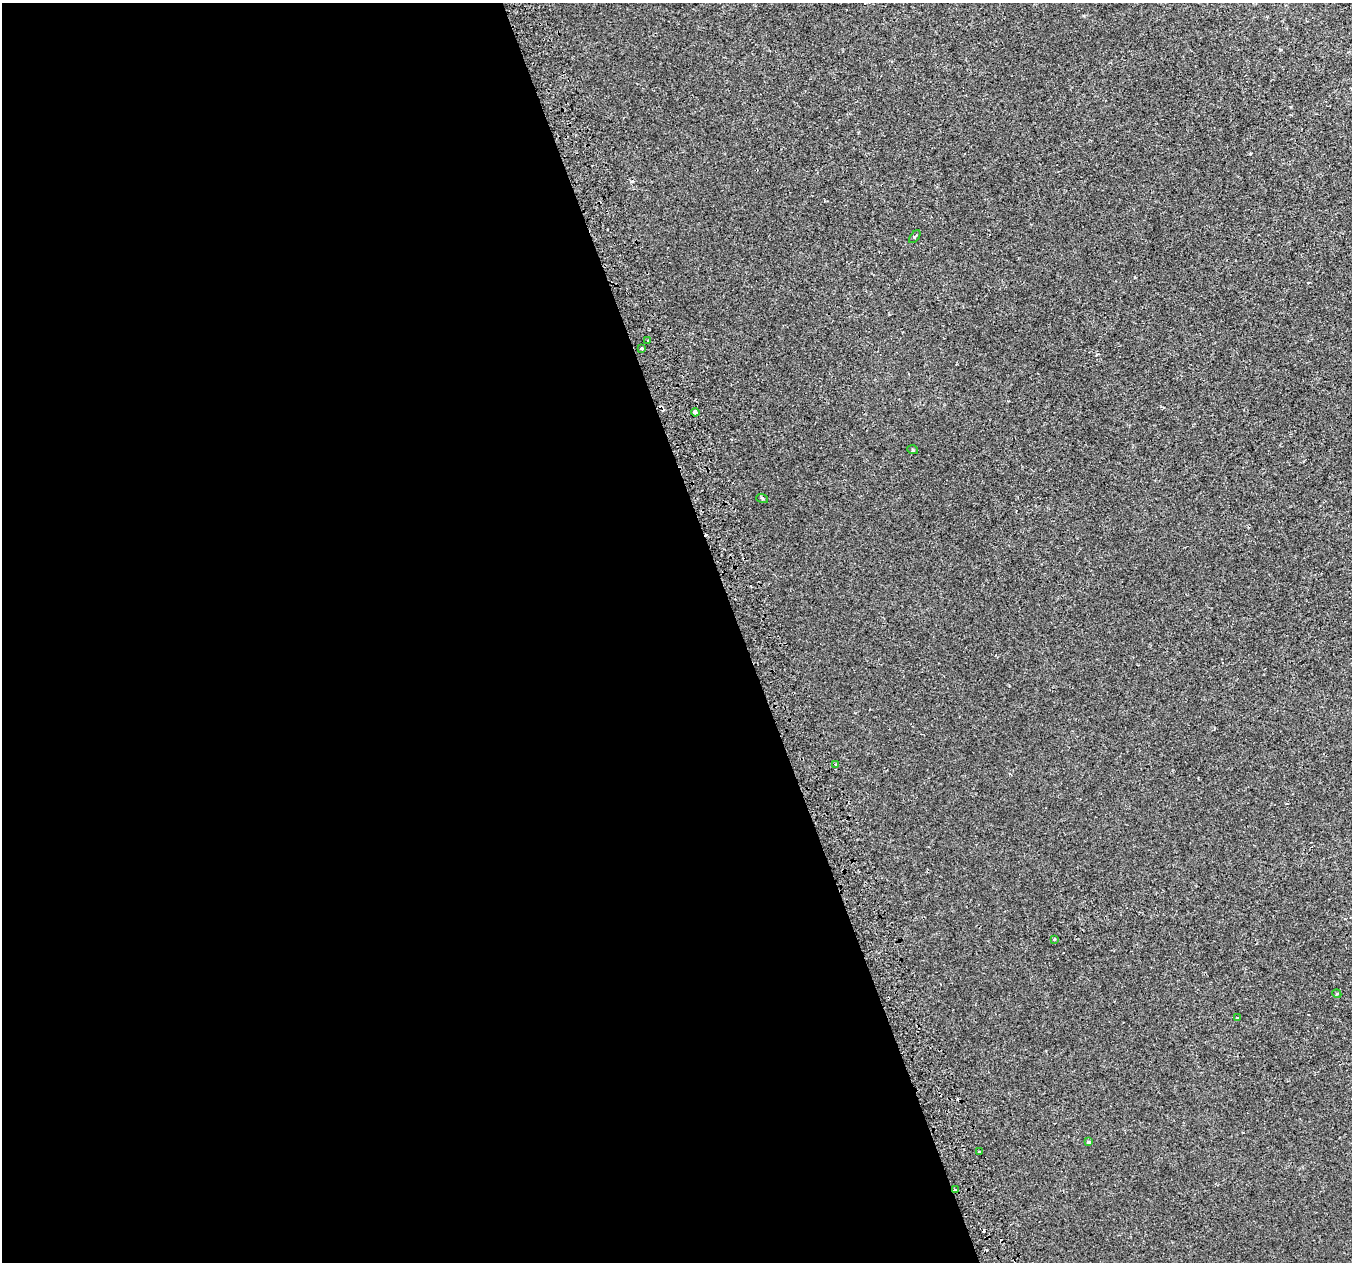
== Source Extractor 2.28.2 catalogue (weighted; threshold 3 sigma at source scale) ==
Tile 9 of 4 x 4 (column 1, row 3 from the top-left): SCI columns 43-1392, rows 1395-2654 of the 5483 x 5253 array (HDU 1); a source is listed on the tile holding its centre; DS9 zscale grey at full resolution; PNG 1354 x 1264 px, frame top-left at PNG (2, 3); each listed source drawn as its Kron ellipse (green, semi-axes under 4 px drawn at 4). Shown black and unused: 55% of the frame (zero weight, under 2 of 3 exposures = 2% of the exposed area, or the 3 px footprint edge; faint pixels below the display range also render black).
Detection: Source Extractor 2.28.2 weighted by HDU 2 'WHT'; one run over the whole footprint, this tile lists its part. Background -2.75e-04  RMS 0.0028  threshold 0.0127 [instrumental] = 3 sigma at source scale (4.5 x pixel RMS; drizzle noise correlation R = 1.50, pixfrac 1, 0.0396/0.0396 arcsec/px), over >= 5 px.
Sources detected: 18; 5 cosmic-ray / hot-pixel residue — neither listed nor drawn; the other 13 listed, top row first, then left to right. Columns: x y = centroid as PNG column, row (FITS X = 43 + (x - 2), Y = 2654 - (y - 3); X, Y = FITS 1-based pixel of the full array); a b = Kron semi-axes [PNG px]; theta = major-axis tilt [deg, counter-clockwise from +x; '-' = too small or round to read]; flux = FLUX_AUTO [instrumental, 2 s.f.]
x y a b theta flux
915 237 7 2 54 0.29
648 341 3 3 - 0.29
642 348 3 3 - 1.9
695 412 4 3 - 3.4
913 450 5 3 - 0.23
762 498 6 3 -18 0.29
836 764 3 2 - 0.61
1054 939 3 3 - 0.43
1337 994 4 3 - 0.29
1238 1018 4 3 - 0.28
1088 1142 4 3 - 0.54
979 1152 3 3 - 0.93
955 1190 3 3 - 0.94
Overlapping masked pixels (flux is a lower limit): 1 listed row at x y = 955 1190